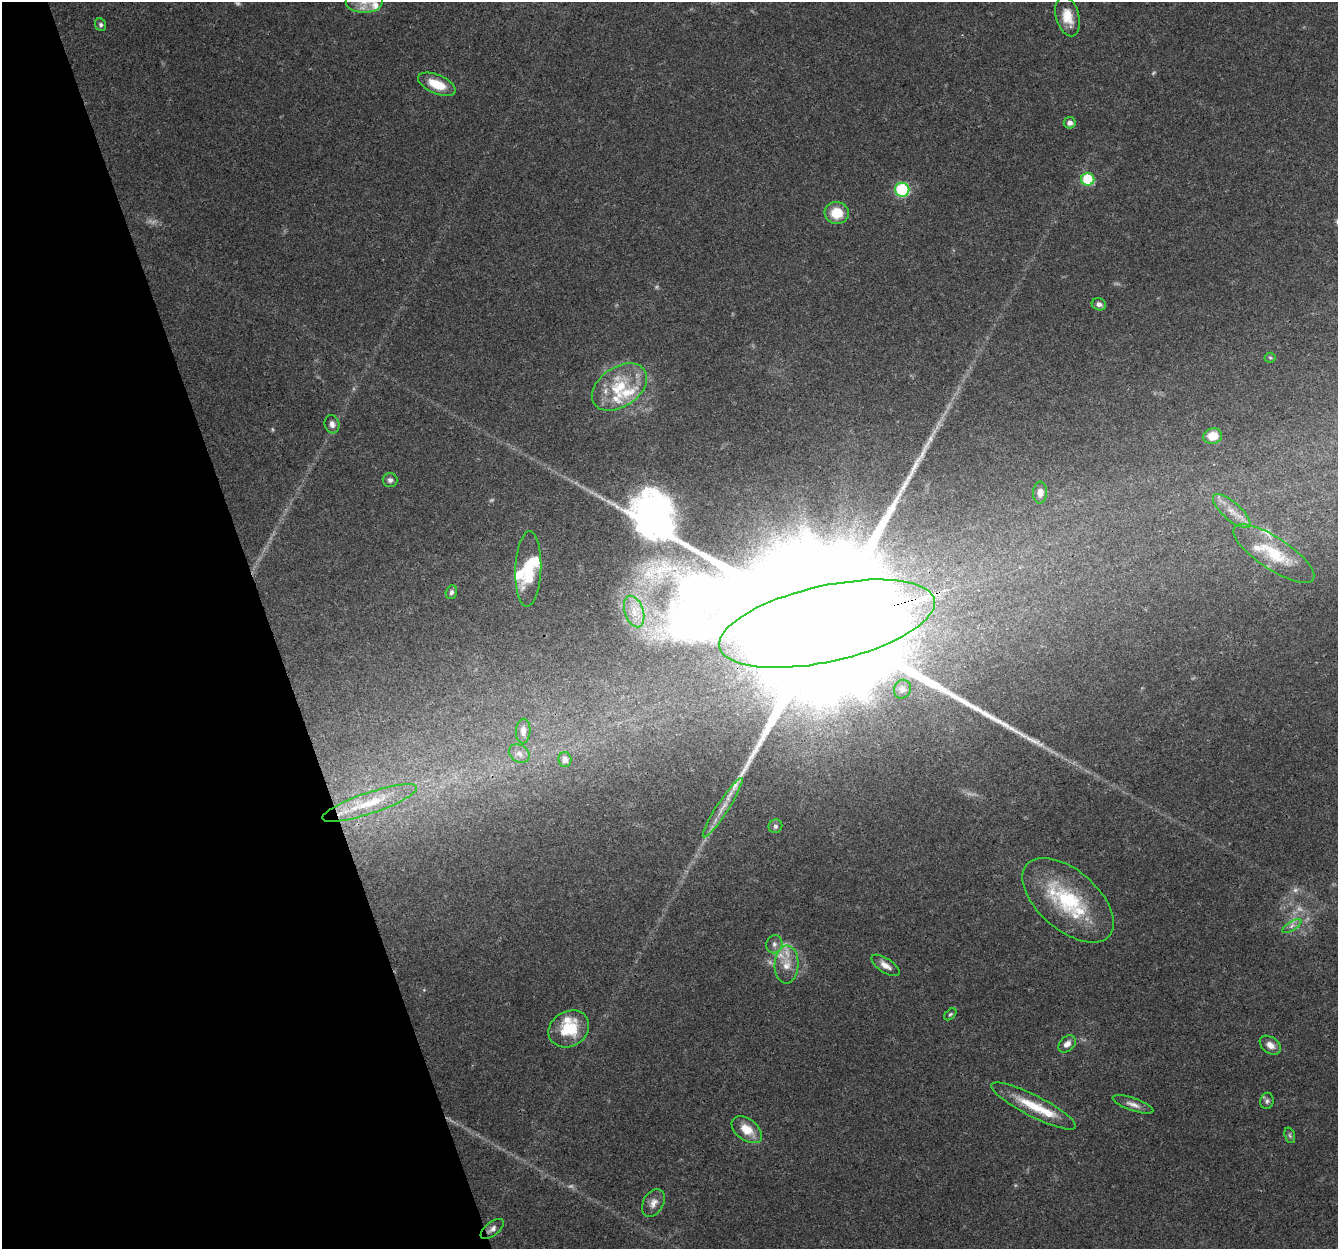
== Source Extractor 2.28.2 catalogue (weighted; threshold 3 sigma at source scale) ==
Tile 5 of 4 x 4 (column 1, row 2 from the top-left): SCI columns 2-1337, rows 2612-3858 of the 5345 x 5167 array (HDU 1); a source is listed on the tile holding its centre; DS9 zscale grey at full resolution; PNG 1340 x 1251 px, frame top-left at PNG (2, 2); each listed source drawn as its Kron ellipse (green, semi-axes under 4 px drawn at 4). Shown black and unused: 20% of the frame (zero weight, under 3 of 4 exposures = <1% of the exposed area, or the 3 px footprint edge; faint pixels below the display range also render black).
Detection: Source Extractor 2.28.2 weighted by HDU 2 'WHT'; one run over the whole footprint, this tile lists its part. Background 0.0796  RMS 0.0052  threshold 0.0236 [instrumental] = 3 sigma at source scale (4.5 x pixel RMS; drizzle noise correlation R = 1.50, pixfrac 1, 0.0396/0.0396 arcsec/px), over >= 5 px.
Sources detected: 67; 10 too faint to see at this stretch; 1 inside a brighter object's white glare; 1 long thin detection or spike segment (spike, bleed or trail) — neither listed nor drawn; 11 inside a brighter listed object's ellipse — not listed separately; the other 44 listed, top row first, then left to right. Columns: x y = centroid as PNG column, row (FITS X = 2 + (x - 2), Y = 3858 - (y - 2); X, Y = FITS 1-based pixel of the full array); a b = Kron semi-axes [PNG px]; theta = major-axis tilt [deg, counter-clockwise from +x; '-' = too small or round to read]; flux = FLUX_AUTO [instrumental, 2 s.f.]
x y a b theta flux
364 2 18 10 0 7.8
1068 17 20 11 -74 9.2
101 25 6 5 - 1.2
437 84 20 9 -23 12
1070 123 6 5 - 2.7
1088 179 6 6 - 30
902 190 7 7 - 56
837 213 12 11 - 13
1099 304 7 6 - 1.9
1270 358 5 5 - 0.77
619 387 30 19 34 24
332 424 9 7 -75 2.6
1213 436 9 7 10 8.2
390 480 7 7 - 1.8
1040 493 11 7 87 3.4
1232 511 24 9 -41 7.6
1274 553 47 16 -33 23
528 569 38 13 88 17
451 592 7 5 72 1.4
634 611 16 9 -71 7
827 624 110 38 12 84000
902 689 9 8 - 2.4
523 731 12 7 86 3.3
519 754 11 8 -33 3.1
565 760 7 6 - 2.9
370 803 50 10 19 17
723 808 35 6 57 7.4
775 826 7 6 - 1.5
1068 900 55 30 -41 47
1292 926 11 4 32 2
774 944 9 8 - 2.4
787 965 19 12 88 7.7
885 965 16 7 -34 3.9
950 1014 7 4 44 0.88
569 1029 21 17 31 21
1067 1044 10 7 42 3.2
1270 1045 12 8 -36 3.9
1267 1101 8 6 78 1.6
1133 1104 21 6 -19 3.5
1034 1106 47 10 -27 18
747 1130 17 10 -37 9.8
1290 1135 8 5 -71 1.1
653 1203 15 10 59 4
492 1229 14 6 38 2.5
Overlapping masked pixels (flux is a lower limit): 2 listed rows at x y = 827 624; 492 1229
Isophote crosses this tile's border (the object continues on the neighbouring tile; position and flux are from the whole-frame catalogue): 1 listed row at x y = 364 2